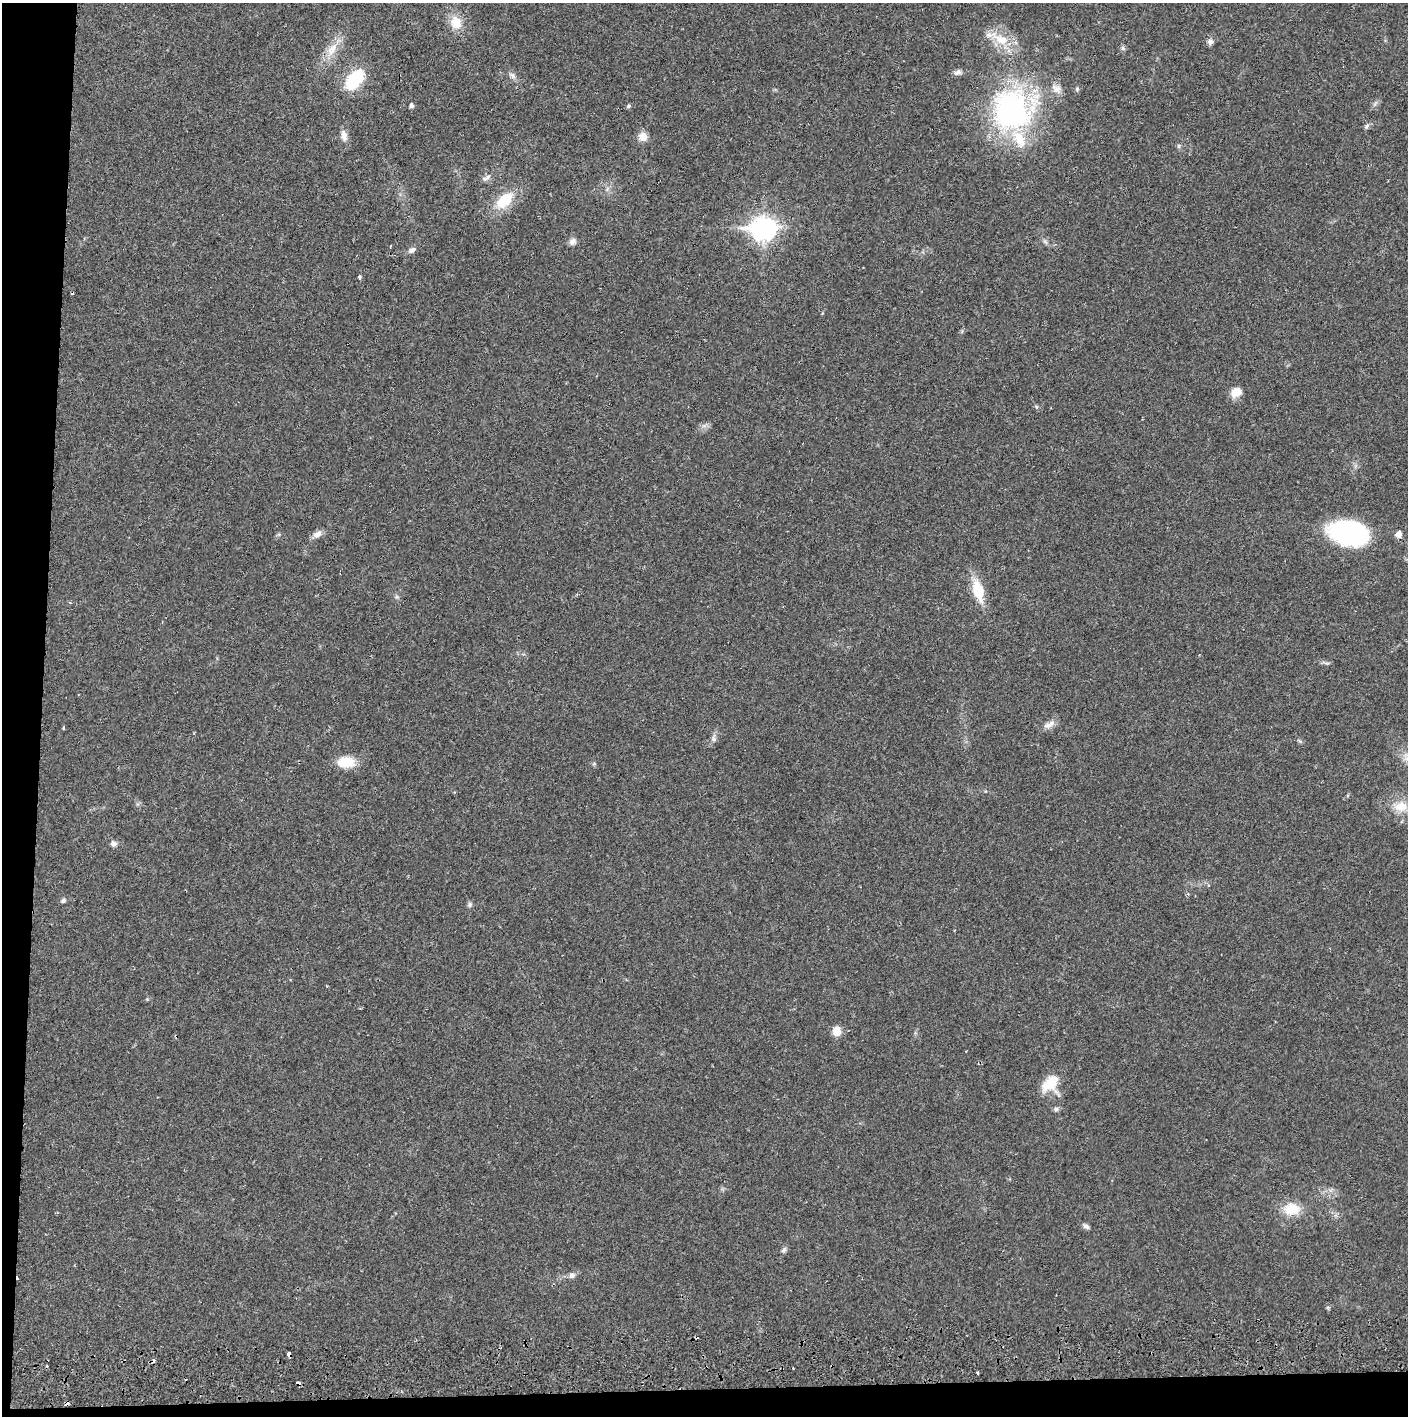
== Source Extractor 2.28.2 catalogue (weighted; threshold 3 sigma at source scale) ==
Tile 7 of 3 x 3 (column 1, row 3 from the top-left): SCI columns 4-1409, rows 57-1470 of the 4229 x 4357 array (HDU 1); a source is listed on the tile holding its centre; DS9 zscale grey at full resolution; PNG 1410 x 1418 px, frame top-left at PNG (2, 3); no overlay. Shown black and unused: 5% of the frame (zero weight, under 2 of 3 exposures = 3% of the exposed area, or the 3 px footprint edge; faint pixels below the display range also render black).
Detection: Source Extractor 2.28.2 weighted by HDU 2 'WHT'; one run over the whole footprint, this tile lists its part. Background 0.0212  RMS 0.0035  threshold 0.0156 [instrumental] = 3 sigma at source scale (4.5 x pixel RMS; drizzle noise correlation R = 1.50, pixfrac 1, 0.05/0.05 arcsec/px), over >= 5 px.
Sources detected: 61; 6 cosmic-ray / hot-pixel residue — not listed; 3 inside a brighter listed object's ellipse — not listed separately; the other 52 listed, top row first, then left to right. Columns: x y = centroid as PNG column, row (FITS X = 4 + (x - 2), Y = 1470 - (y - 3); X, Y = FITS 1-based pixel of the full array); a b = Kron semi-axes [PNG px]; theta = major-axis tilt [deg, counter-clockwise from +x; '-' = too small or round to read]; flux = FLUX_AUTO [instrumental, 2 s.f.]
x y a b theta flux
456 22 19 16 -67 6
1001 40 33 14 -29 9.3
1210 42 8 7 - 1.3
1123 48 7 5 -46 0.71
332 50 25 11 60 6.2
958 72 12 7 12 1.4
512 75 11 7 -34 1.4
355 79 20 12 50 21
1077 89 7 5 90 0.64
411 106 5 4 - 1.1
628 106 7 5 16 0.58
1012 110 57 53 40 71
1366 126 8 5 42 0.81
344 136 15 8 -81 2.5
643 137 12 11 - 2.9
1179 146 6 4 -90 0.56
486 178 16 6 31 1.4
505 200 26 14 43 11
763 229 11 9 1 240
1045 241 9 3 -45 0.76
573 242 9 8 - 1.6
390 246 4 2 - 0.28
412 250 11 6 31 1.4
360 277 4 3 - 3.4
1236 392 12 10 25 4.2
704 426 7 5 1 1
1349 533 33 19 -11 65
317 534 13 8 32 1.9
1399 534 9 7 88 1.8
978 590 28 12 -75 10
396 597 6 4 18 0.55
1326 663 15 2 -13 0.64
1049 724 19 7 28 2.3
63 728 4 3 - 0.37
714 738 12 7 -89 1.4
1407 758 20 9 -61 3.5
346 762 22 13 -3 7.2
1401 806 18 12 -2 6.5
113 843 8 7 - 1.3
63 900 6 5 - 0.88
470 905 7 6 - 0.81
837 1031 10 9 - 3.9
1050 1084 24 20 58 8.3
1056 1109 7 6 - 0.8
1291 1209 23 16 2 7.9
1086 1226 11 5 -32 1.1
784 1250 9 5 53 0.92
572 1275 10 8 43 1.4
1328 1307 6 4 18 0.46
289 1354 4 3 - 4.1
978 1373 3 3 - 0.81
66 1404 4 3 - 1.4
Overlapping masked pixels (flux is a lower limit): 2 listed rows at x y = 289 1354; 66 1404
Isophote crosses this tile's border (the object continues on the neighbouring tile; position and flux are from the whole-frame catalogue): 1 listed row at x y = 1407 758